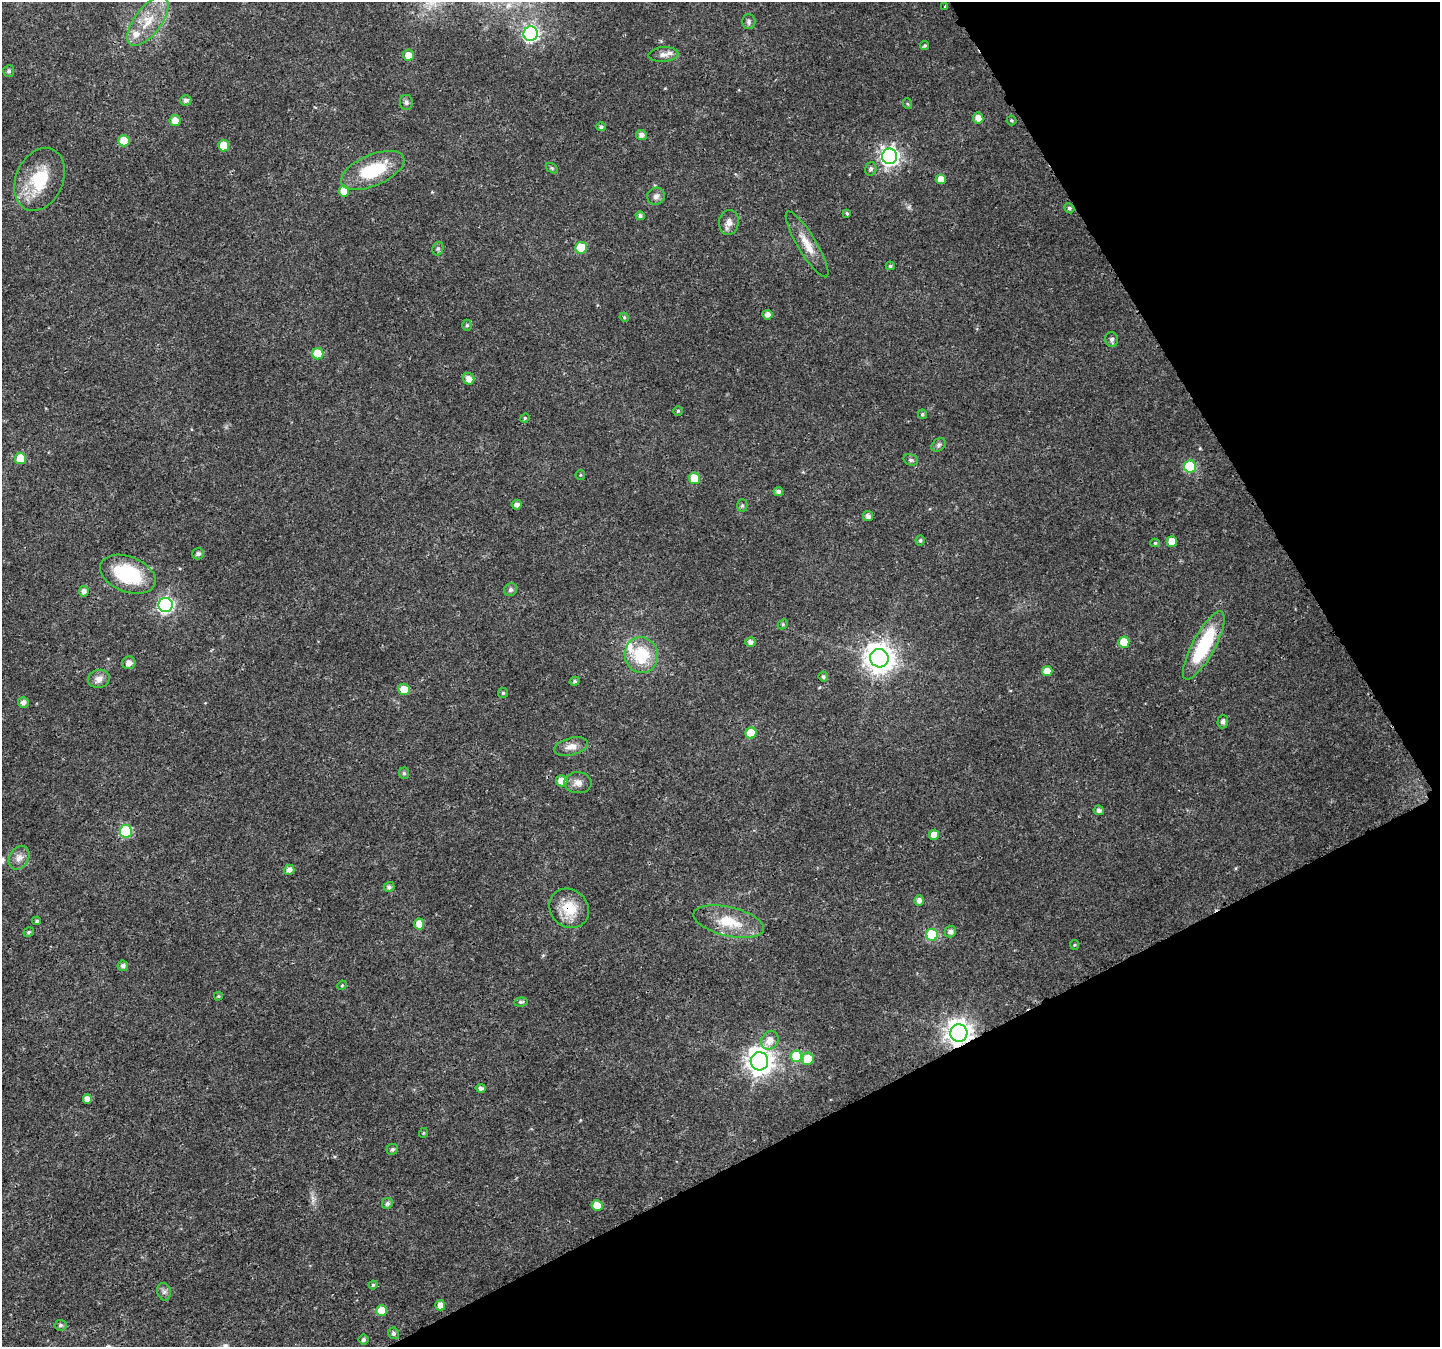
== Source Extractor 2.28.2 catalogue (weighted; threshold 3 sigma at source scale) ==
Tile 12 of 4 x 4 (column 4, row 3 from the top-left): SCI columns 4389-5826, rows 1575-2919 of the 5896 x 5790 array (HDU 1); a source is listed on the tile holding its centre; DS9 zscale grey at full resolution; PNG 1442 x 1349 px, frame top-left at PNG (2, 2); each listed source drawn as its Kron ellipse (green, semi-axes under 4 px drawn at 4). Shown black and unused: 25% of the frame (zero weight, under 3 of 4 exposures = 6% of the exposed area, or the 3 px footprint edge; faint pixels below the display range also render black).
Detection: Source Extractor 2.28.2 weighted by HDU 2 'WHT'; one run over the whole footprint, this tile lists its part. Background 0.0134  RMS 0.0028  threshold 0.0125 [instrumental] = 3 sigma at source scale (4.5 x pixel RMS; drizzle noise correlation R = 1.50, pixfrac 1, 0.0396/0.0396 arcsec/px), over >= 5 px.
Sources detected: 122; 4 inside a brighter listed object's ellipse — not listed separately; the other 118 listed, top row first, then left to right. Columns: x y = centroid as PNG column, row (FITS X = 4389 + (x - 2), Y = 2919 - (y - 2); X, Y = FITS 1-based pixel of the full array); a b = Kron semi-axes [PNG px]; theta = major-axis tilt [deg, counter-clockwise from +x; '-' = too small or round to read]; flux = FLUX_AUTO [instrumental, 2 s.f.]
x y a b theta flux
945 6 4 3 - 0.28
148 21 29 13 53 7.4
749 22 7 7 - 0.69
531 34 7 7 - 60
924 46 5 4 - 0.46
663 54 15 7 4 1.5
408 55 5 5 - 2.8
9 71 6 5 - 0.66
186 100 5 5 - 0.91
406 102 7 6 - 0.73
908 104 5 3 - 0.25
978 118 5 5 - 2
1011 120 5 5 - 0.48
175 121 5 5 - 2.4
601 127 5 4 - 0.57
641 135 5 5 - 1.1
124 141 5 5 - 6.4
224 146 6 5 - 5.9
890 156 8 7 - 110
552 168 7 4 -34 0.43
871 169 7 5 72 0.81
373 170 34 15 23 15
40 179 33 23 66 12
941 179 5 5 - 2.2
344 191 6 5 - 4
656 196 9 8 - 1.2
1069 208 5 4 - 0.61
847 213 4 4 - 0.46
640 216 4 4 - 0.73
729 222 12 10 81 1.8
807 244 38 9 -59 4.7
581 248 6 5 - 7.4
438 249 7 5 69 0.61
890 266 4 4 - 0.44
767 315 5 5 - 1.4
624 317 5 4 - 0.34
467 325 5 5 - 0.51
1111 339 7 6 - 0.82
318 354 6 5 - 5.5
469 379 6 5 - 2.1
678 411 4 4 - 0.37
922 414 5 4 - 0.47
525 418 5 4 - 0.32
939 445 8 5 41 0.7
20 459 5 5 - 6.3
911 460 7 5 -15 0.63
1190 466 6 6 - 20
580 475 5 4 - 0.32
694 478 5 5 - 7.5
778 492 5 4 - 1
517 505 5 4 - 1.2
742 505 6 5 - 0.51
868 516 5 5 - 1.1
920 540 5 4 - 0.52
1172 542 5 5 - 5
1155 543 5 4 - 0.48
198 554 6 5 - 0.88
128 574 29 17 -21 19
511 590 7 6 - 0.9
84 591 5 5 - 1.3
166 605 7 7 - 61
783 624 6 4 46 0.35
750 642 5 5 - 1.3
1124 642 5 5 - 6
1204 645 38 11 62 21
641 655 18 16 -73 12
879 658 9 9 - 350
129 663 7 6 - 1.4
1047 671 5 5 - 2.8
823 677 5 5 - 0.56
99 679 11 9 14 1.8
575 681 5 4 - 0.5
404 689 6 5 - 3.8
503 693 5 5 - 0.42
23 702 5 5 - 1.2
1223 722 7 5 85 0.88
751 733 5 5 - 6.1
571 747 17 8 13 2.3
404 773 6 5 - 0.58
562 781 5 5 - 3.4
578 783 14 10 -2 2
1099 810 5 5 - 0.92
126 831 6 6 - 21
934 835 5 5 - 2.7
19 858 12 9 59 1.8
289 870 5 5 - 1.4
389 887 5 5 - 0.75
919 901 5 5 - 1.4
569 908 21 18 -43 7.2
37 921 4 3 - 0.41
729 921 36 14 -13 8.9
419 924 5 5 - 2.6
29 932 5 4 - 0.46
950 932 6 5 - 1.1
932 935 6 6 - 19
1074 945 5 4 - 0.32
123 966 5 5 - 0.92
342 985 5 4 - 0.27
218 996 4 3 - 0.34
521 1002 7 4 7 0.49
959 1033 8 8 - 250
770 1040 10 8 57 2.6
796 1056 6 5 - 11
807 1059 6 6 - 4.8
759 1061 9 8 - 280
481 1088 5 4 - 0.9
87 1099 5 4 - 2
423 1133 5 3 - 0.27
392 1149 6 5 - 0.67
387 1203 6 5 - 0.71
597 1206 5 5 - 4.9
373 1285 4 4 - 0.41
164 1292 9 6 -76 0.9
440 1305 5 5 - 2
382 1311 5 5 - 5.5
60 1325 6 5 - 0.61
393 1333 6 5 - 0.78
364 1340 5 5 - 0.66
Overlapping masked pixels (flux is a lower limit): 2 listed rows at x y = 569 908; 959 1033